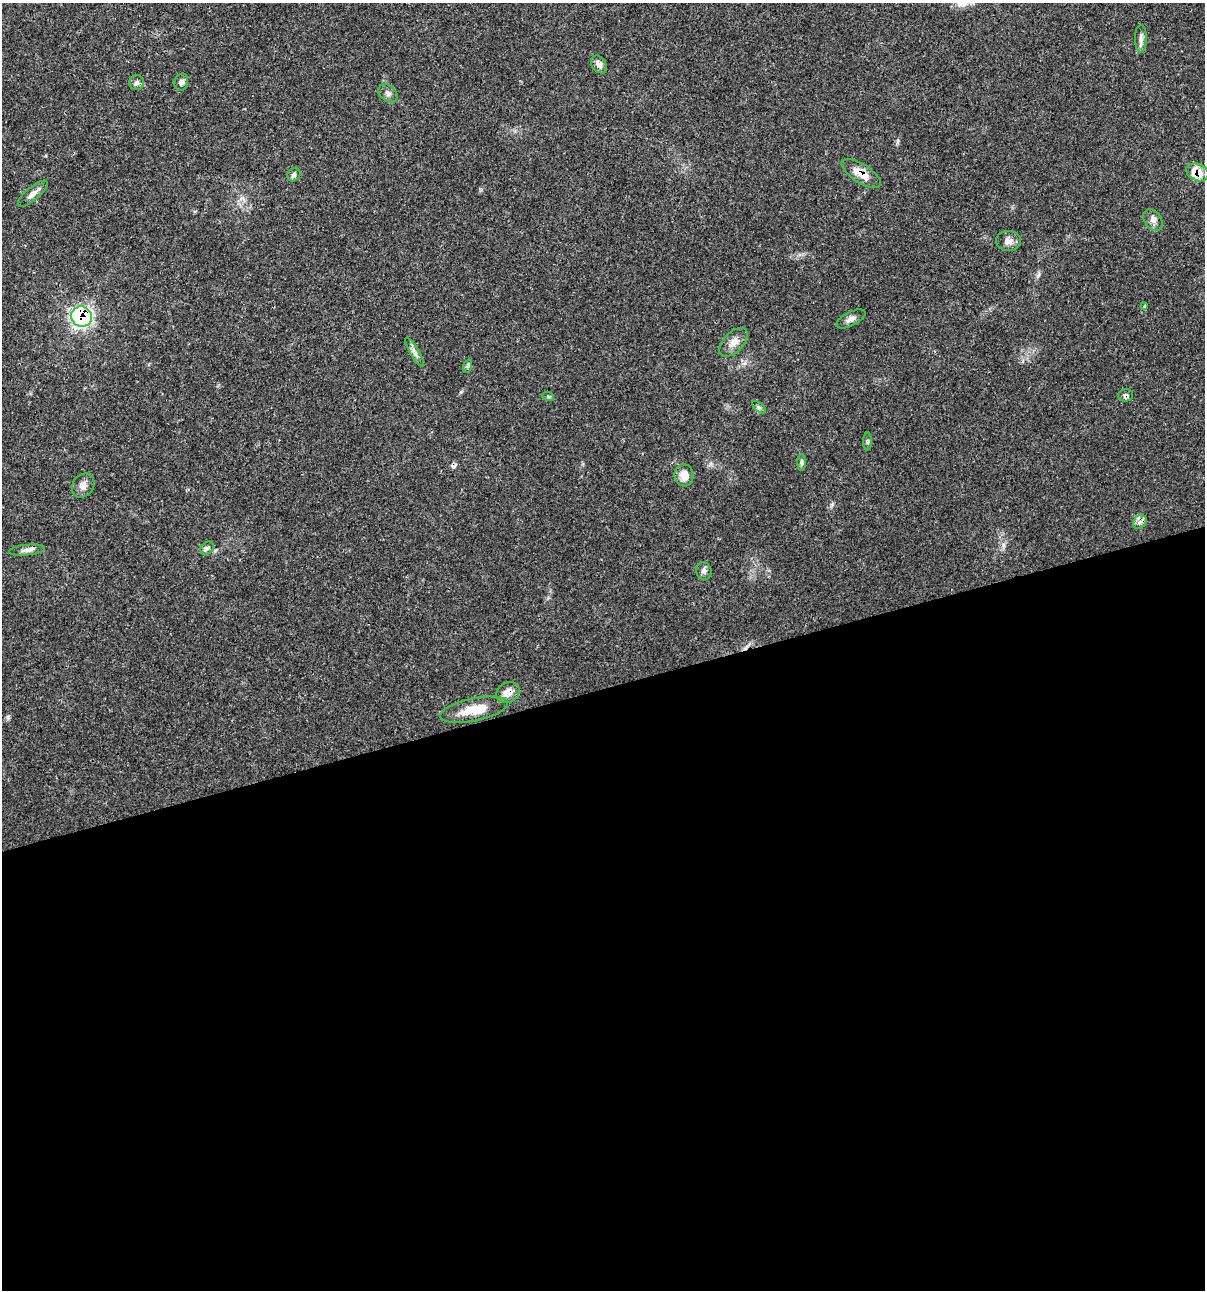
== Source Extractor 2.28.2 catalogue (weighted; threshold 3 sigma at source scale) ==
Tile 15 of 4 x 4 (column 3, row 4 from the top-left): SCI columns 2508-3710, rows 6-1293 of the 4963 x 5162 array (HDU 1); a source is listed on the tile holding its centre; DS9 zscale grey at full resolution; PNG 1207 x 1292 px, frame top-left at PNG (2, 3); each listed source drawn as its Kron ellipse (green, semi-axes under 4 px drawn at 4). Shown black and unused: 47% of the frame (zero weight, under 3 of 4 exposures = <1% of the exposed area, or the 3 px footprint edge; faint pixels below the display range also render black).
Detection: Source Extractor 2.28.2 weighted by HDU 2 'WHT'; one run over the whole footprint, this tile lists its part. Background 0.0314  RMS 0.002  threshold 0.0091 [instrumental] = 3 sigma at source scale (4.5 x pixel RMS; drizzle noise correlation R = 1.50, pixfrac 1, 0.0396/0.0396 arcsec/px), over >= 5 px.
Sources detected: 31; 1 cosmic-ray / hot-pixel residue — neither listed nor drawn; the other 30 listed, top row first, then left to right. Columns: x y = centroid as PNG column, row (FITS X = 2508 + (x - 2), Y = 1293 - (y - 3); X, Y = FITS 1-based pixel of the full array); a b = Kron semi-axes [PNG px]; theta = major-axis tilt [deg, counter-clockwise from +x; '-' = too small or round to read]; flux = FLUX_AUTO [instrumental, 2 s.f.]
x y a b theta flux
1141 39 14 6 90 0.87
599 64 10 7 -54 0.86
181 82 8 6 74 0.78
136 83 7 7 - 0.75
388 93 10 7 -41 0.72
1197 172 11 8 -24 3.3
861 173 22 9 -33 2.9
294 175 7 6 - 0.56
33 194 18 6 40 1.4
1153 220 12 8 -55 1
1009 241 12 10 -1 1.3
1144 307 3 3 - 0.73
81 317 10 10 - 37
851 319 16 7 27 1
733 342 17 10 46 1.8
414 352 17 4 -60 0.85
468 366 7 4 70 0.37
1126 395 7 6 - 0.57
548 396 6 4 -19 0.28
759 407 8 4 -37 0.42
868 442 9 4 90 0.33
802 463 8 4 -89 0.43
684 475 11 9 -83 2
83 486 13 10 53 1.3
1140 522 8 6 43 0.71
207 548 7 5 45 0.51
27 550 18 5 6 1
704 571 9 7 -74 0.68
508 693 12 10 32 1.9
474 710 34 11 12 4.7
Overlapping masked pixels (flux is a lower limit): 5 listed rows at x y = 1197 172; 861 173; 81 317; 1126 395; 508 693